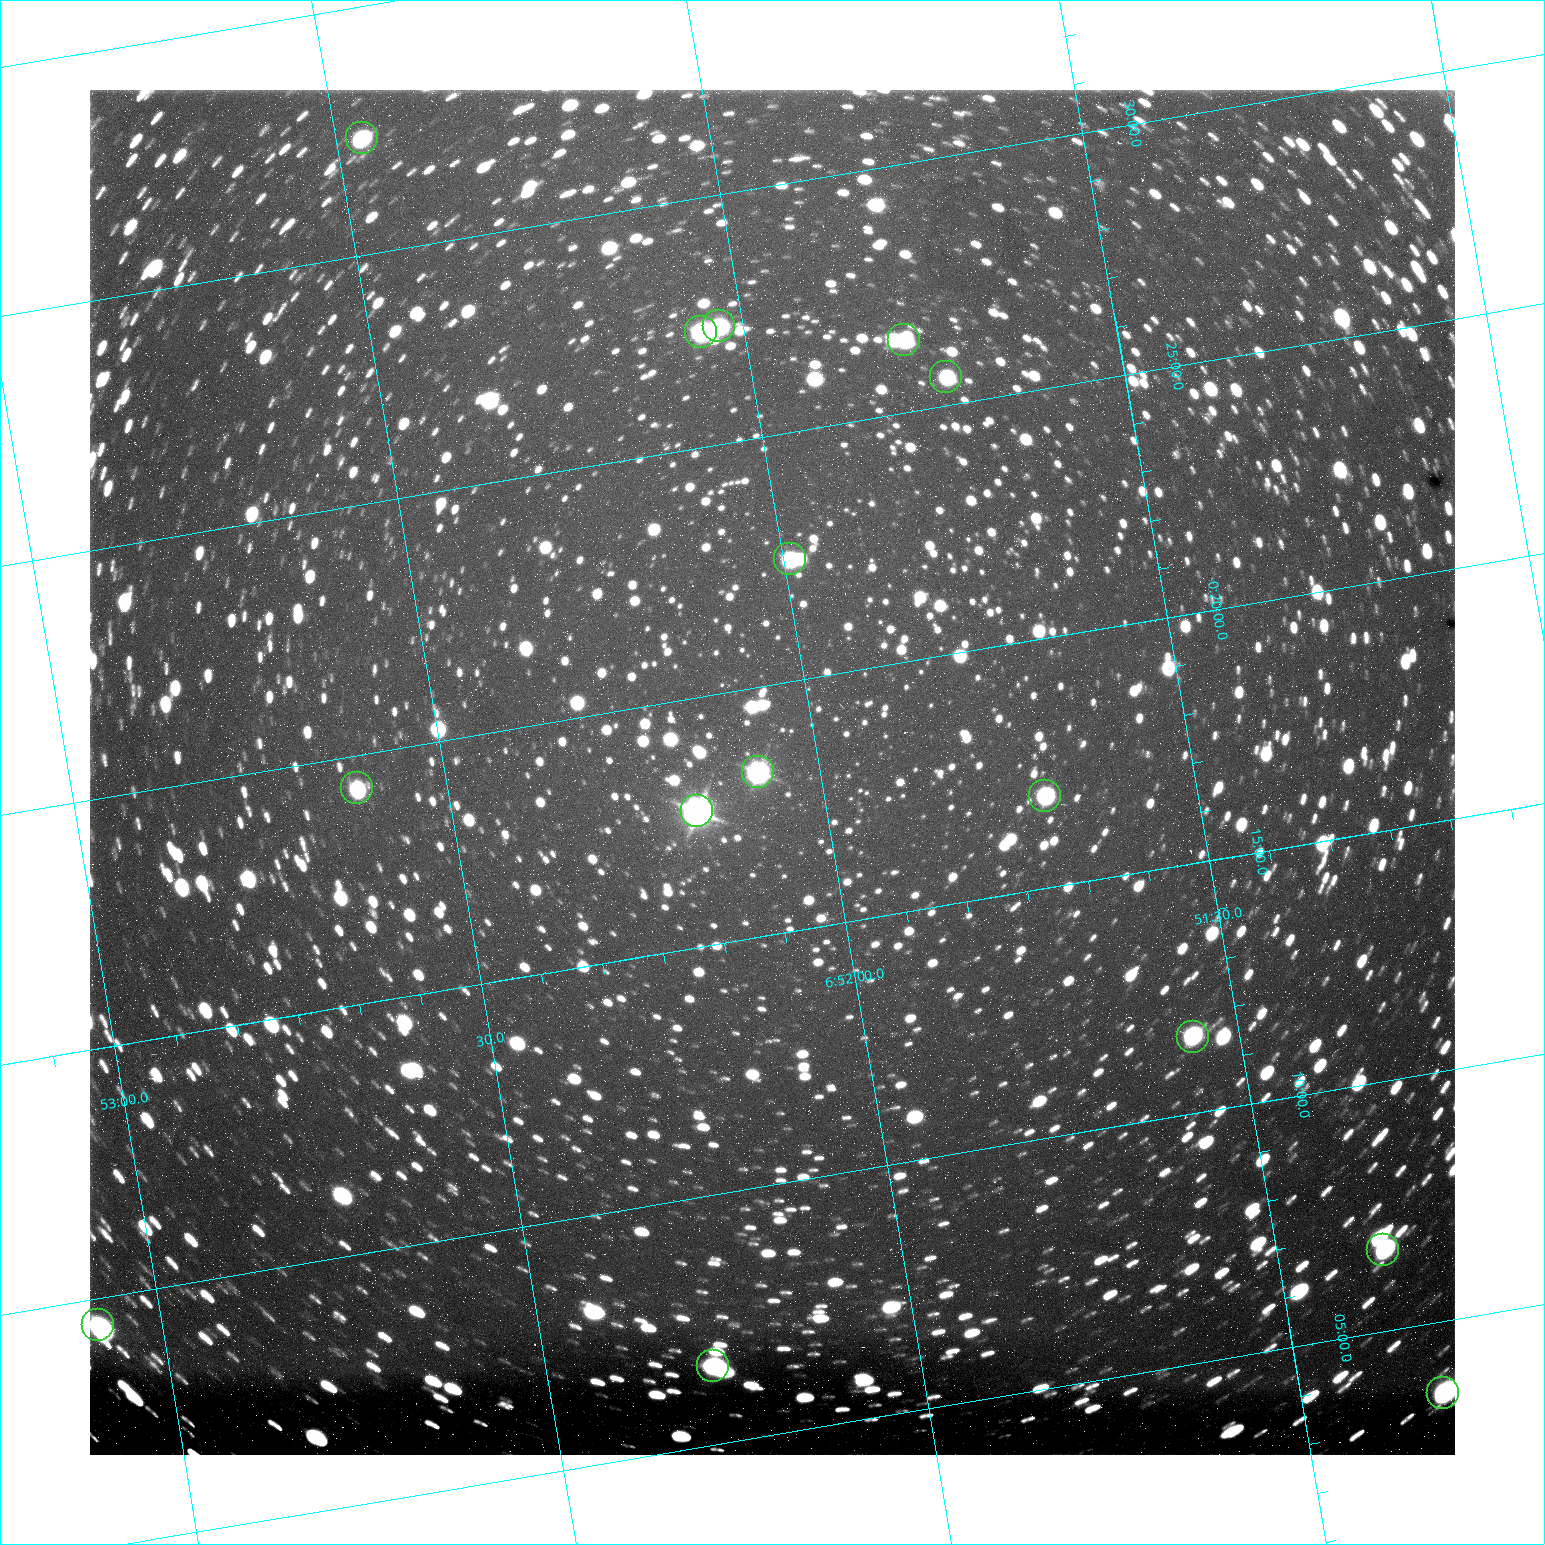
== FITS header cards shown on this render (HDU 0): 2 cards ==
NAXIS1  =                 1365 /fastest changing axis
NAXIS2  =                 1365 /next to fastest changing axis

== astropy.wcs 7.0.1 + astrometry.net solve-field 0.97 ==
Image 1365 x 1365 px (HDU 0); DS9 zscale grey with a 90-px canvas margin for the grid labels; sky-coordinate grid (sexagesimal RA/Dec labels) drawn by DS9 from the SOLVED WCS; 15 Tycho-2 reference stars matched to detected sources circled (green)
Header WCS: RA---TAN/DEC--TAN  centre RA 06:52:04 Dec -00:18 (103.02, -0.30 deg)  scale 1.22 arcsec/px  FOV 27.7' x 27.7'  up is -170 deg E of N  parity flipped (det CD > 0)
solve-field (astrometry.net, Tycho-2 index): VERIFIED the header's WCS against the Tycho-2 star catalogue (15 matches, 0 conflicts) and refined it, rather than solving blind
Solved WCS: RA---TAN-SIP/DEC--TAN-SIP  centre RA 06:52:04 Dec -00:18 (103.02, -0.30 deg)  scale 1.22 arcsec/px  FOV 27.7' x 27.7'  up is -170 deg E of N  parity flipped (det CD > 0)
The solver's refit moves the header's centre by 0.93 arcsec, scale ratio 1.001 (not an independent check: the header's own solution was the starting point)
Tycho-2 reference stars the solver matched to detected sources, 15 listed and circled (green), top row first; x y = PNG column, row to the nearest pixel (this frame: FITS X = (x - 90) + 1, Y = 1365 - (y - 90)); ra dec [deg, ICRS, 3 dp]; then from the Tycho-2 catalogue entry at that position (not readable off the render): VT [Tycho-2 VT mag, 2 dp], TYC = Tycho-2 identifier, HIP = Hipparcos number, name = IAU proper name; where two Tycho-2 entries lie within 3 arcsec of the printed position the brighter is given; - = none
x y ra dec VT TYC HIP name
362 138 103.116 -0.539 10.92 4800-537-1 - -
719 326 103.008 -0.456 10.52 4800-923-1 - -
701 332 103.014 -0.455 10.17 4800-1475-1 - -
904 340 102.947 -0.441 11.03 4800-2583-1 - -
946 377 102.935 -0.426 11.15 4800-249-1 - -
790 559 102.998 -0.374 11.01 4800-1403-1 - -
758 772 103.021 -0.305 9.51 4800-1727-1 - -
357 788 103.155 -0.322 11.02 4801-48-1 - -
1045 796 102.926 -0.281 10.67 4800-765-1 - -
697 811 103.043 -0.296 8.36 4800-1343-1 32977 -
1193 1037 102.891 -0.192 10.69 4800-469-1 - -
1383 1250 102.839 -0.110 10.73 4800-214-1 - -
98 1325 103.271 -0.158 9.80 4801-605-1 - -
713 1366 103.069 -0.110 10.30 4800-2617-1 - -
1443 1393 102.827 -0.059 9.76 4800-910-1 - -